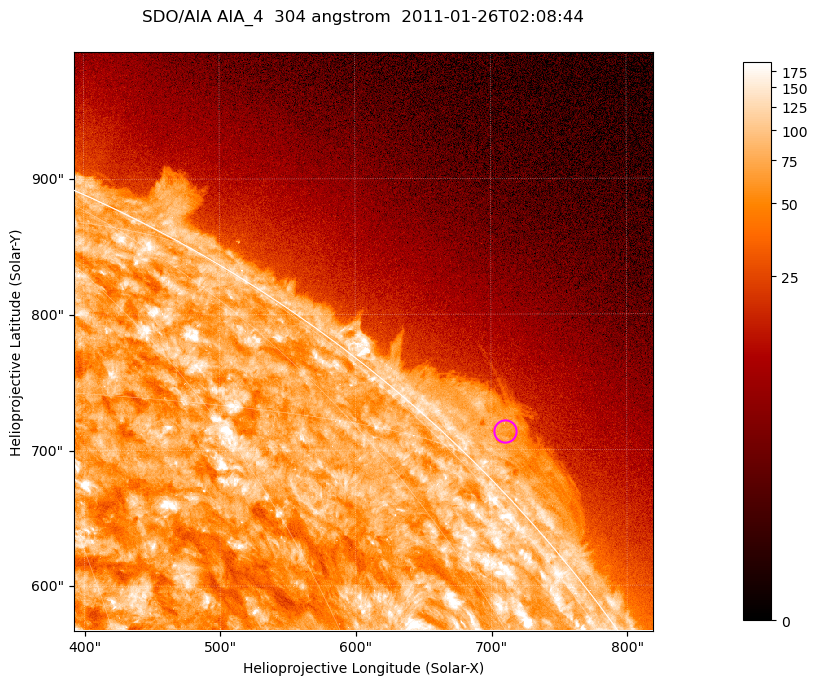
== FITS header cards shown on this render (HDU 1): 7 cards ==
TELESCOP= 'SDO/AIA '           / For AIA: SDO/AIA
INSTRUME= 'AIA_4   '           / For AIA: AIA_ATA1, AIA_ATA2, AIA_ATA3 or AIA_AT
WAVELNTH=                  304 / [angstrom] Wavelength
WAVEUNIT= 'angstrom'           / Wavelength unit: angstrom
DATE-OBS= '2011-01-26T02:08:44.126' / [ISO] Date when observation started; ISO 8
CTYPE1  = 'HPLN-TAN'           / CTYPE1; Typically HPLN
CTYPE2  = 'HPLT-TAN'           / CTYPE2; Typically HPLT

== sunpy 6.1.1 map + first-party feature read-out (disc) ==
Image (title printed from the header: SDO/AIA AIA_4  304 angstrom  2011-01-26T02:08:44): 711 x 711 px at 0.6 arcsec/px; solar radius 975 arcsec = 1624 px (partial field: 2.6% of the solar disc is inside the frame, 42% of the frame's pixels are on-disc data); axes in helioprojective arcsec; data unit not stated in the header (colour bar unlabelled)
Orientation: roll -0.132 deg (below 1 deg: not rotated)
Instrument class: DISC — disc imager (sunpy class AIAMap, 304 A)
Bright regions (active regions / flare kernels): reference = the on-disc median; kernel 7 px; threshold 5 sigma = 124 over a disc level ~74.1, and >= 1.15x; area >= 505 px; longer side >= 9 px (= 5.4 arcsec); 0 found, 0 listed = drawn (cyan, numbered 1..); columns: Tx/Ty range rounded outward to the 2 arcsec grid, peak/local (2 s.f.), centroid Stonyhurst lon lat
Off-limb structures (1.02-1.3 R_sun): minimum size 252 px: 2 found; the strongest spans PA ~310..320 deg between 1.02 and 1.06 R_sun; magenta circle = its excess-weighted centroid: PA ~315 deg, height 1.03 R_sun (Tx ~710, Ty ~714 arcsec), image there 2.8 x the reference